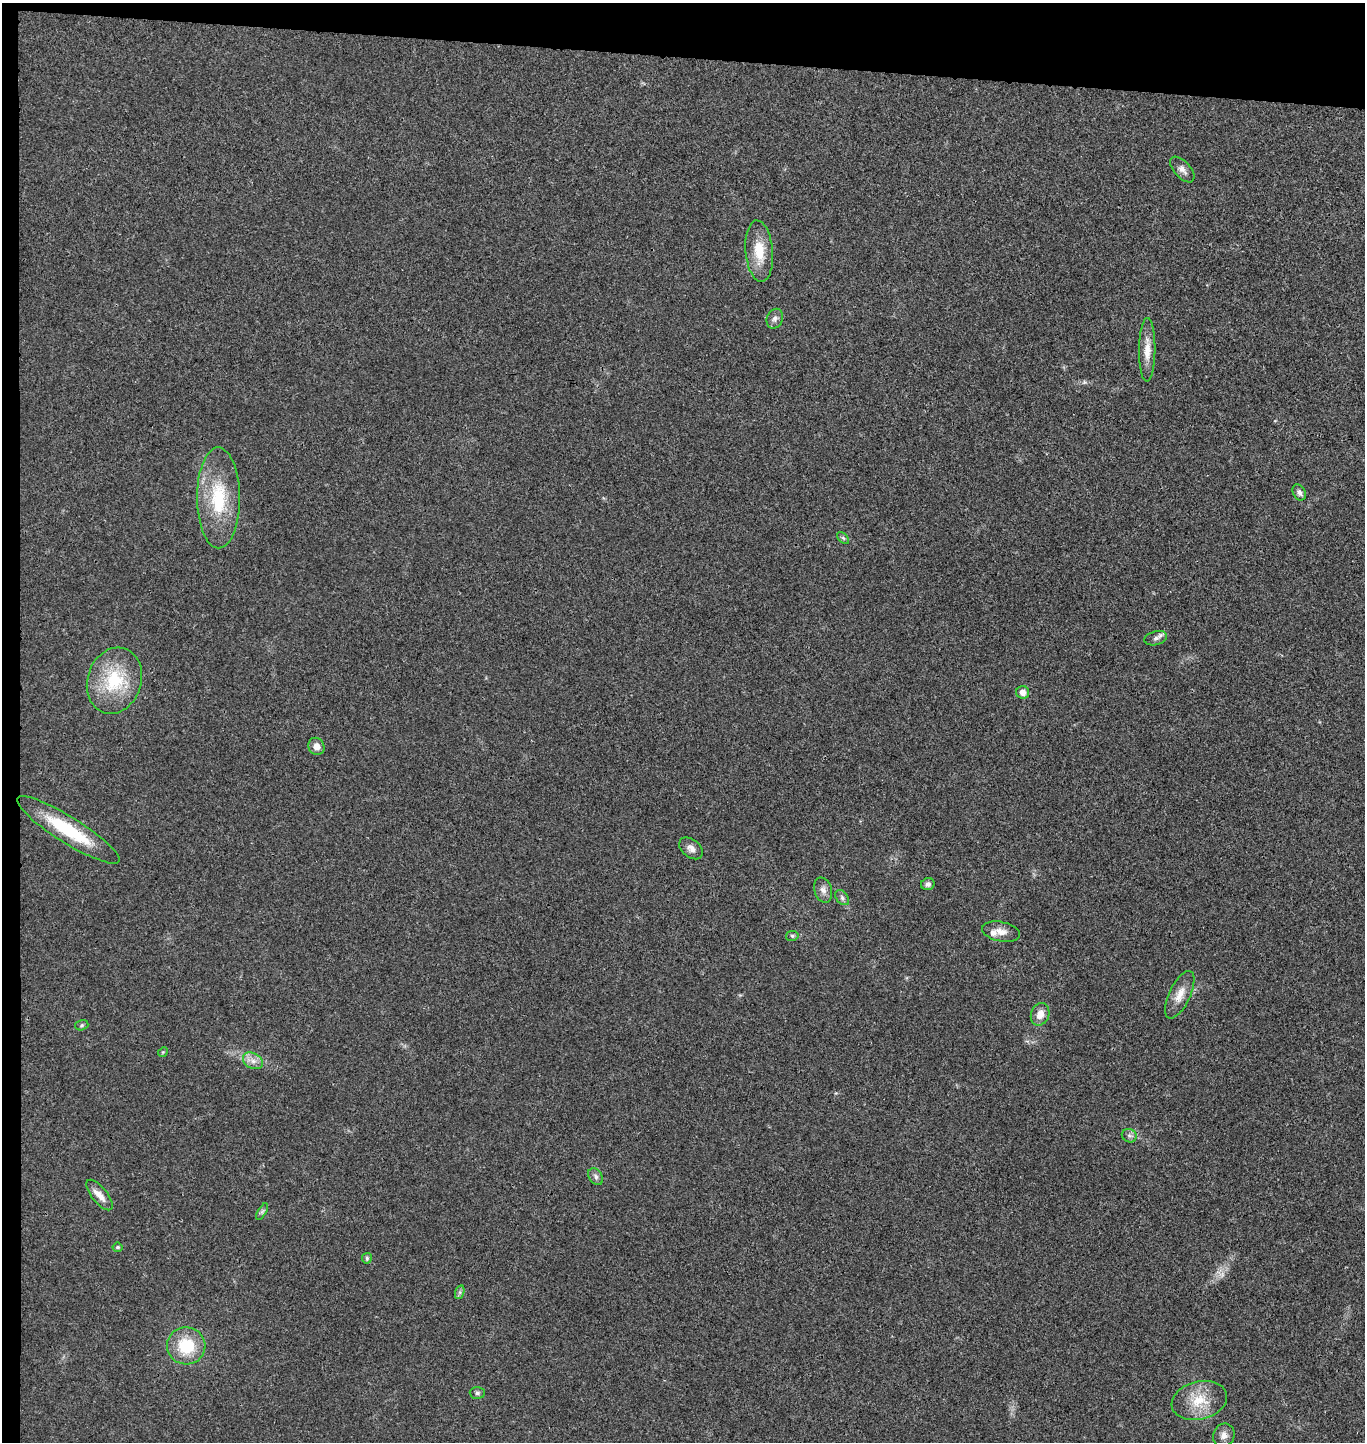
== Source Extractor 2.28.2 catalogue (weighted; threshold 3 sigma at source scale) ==
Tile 1 of 3 x 3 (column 1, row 1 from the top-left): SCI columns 154-1516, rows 2890-4329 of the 4404 x 4334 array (HDU 1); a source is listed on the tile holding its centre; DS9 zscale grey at full resolution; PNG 1367 x 1444 px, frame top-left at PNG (2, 3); each listed source drawn as its Kron ellipse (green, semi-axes under 4 px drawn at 4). Shown black and unused: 5% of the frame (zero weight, under 3 of 4 exposures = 6% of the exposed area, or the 3 px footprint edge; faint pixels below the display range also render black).
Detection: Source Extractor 2.28.2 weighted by HDU 2 'WHT'; one run over the whole footprint, this tile lists its part. Background 0.0212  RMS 0.0046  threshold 0.0205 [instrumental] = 3 sigma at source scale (4.5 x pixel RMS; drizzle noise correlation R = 1.50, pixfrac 1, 0.05/0.05 arcsec/px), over >= 5 px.
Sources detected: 36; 1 too faint to see at this stretch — neither listed nor drawn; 1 inside a brighter listed object's ellipse — not listed separately; the other 34 listed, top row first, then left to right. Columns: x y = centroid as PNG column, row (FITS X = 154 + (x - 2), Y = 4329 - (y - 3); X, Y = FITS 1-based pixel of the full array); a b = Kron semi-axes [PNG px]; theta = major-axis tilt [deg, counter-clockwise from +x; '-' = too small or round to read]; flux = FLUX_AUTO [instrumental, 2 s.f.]
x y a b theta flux
1182 169 15 8 -48 2.7
759 251 31 13 -85 12
775 319 10 8 67 2
1147 350 32 8 89 6.4
1299 492 8 6 -58 1.6
218 498 50 21 -90 28
843 538 7 4 -45 0.85
1156 638 11 7 15 2
114 681 34 27 72 26
1023 692 6 6 - 2.9
316 746 9 7 -59 3.4
68 830 60 13 -32 28
691 848 13 9 -40 2.6
928 884 7 6 - 1.5
823 890 13 8 -72 2.5
842 898 8 6 -51 1.3
1001 932 19 10 -11 4.1
792 936 6 5 - 0.88
1180 995 26 10 65 6
1040 1014 11 9 69 4.3
82 1025 7 5 16 0.81
163 1052 5 4 - 0.52
253 1061 10 7 -29 3.1
1129 1136 7 6 - 1.3
596 1176 9 6 -53 1.5
99 1195 18 7 -51 4.1
262 1212 9 4 59 1
118 1247 5 4 - 0.9
367 1258 5 5 - 0.9
460 1292 7 4 72 0.98
186 1346 19 18 - 18
477 1393 7 6 - 1.1
1199 1400 28 19 14 13
1224 1435 12 10 67 3